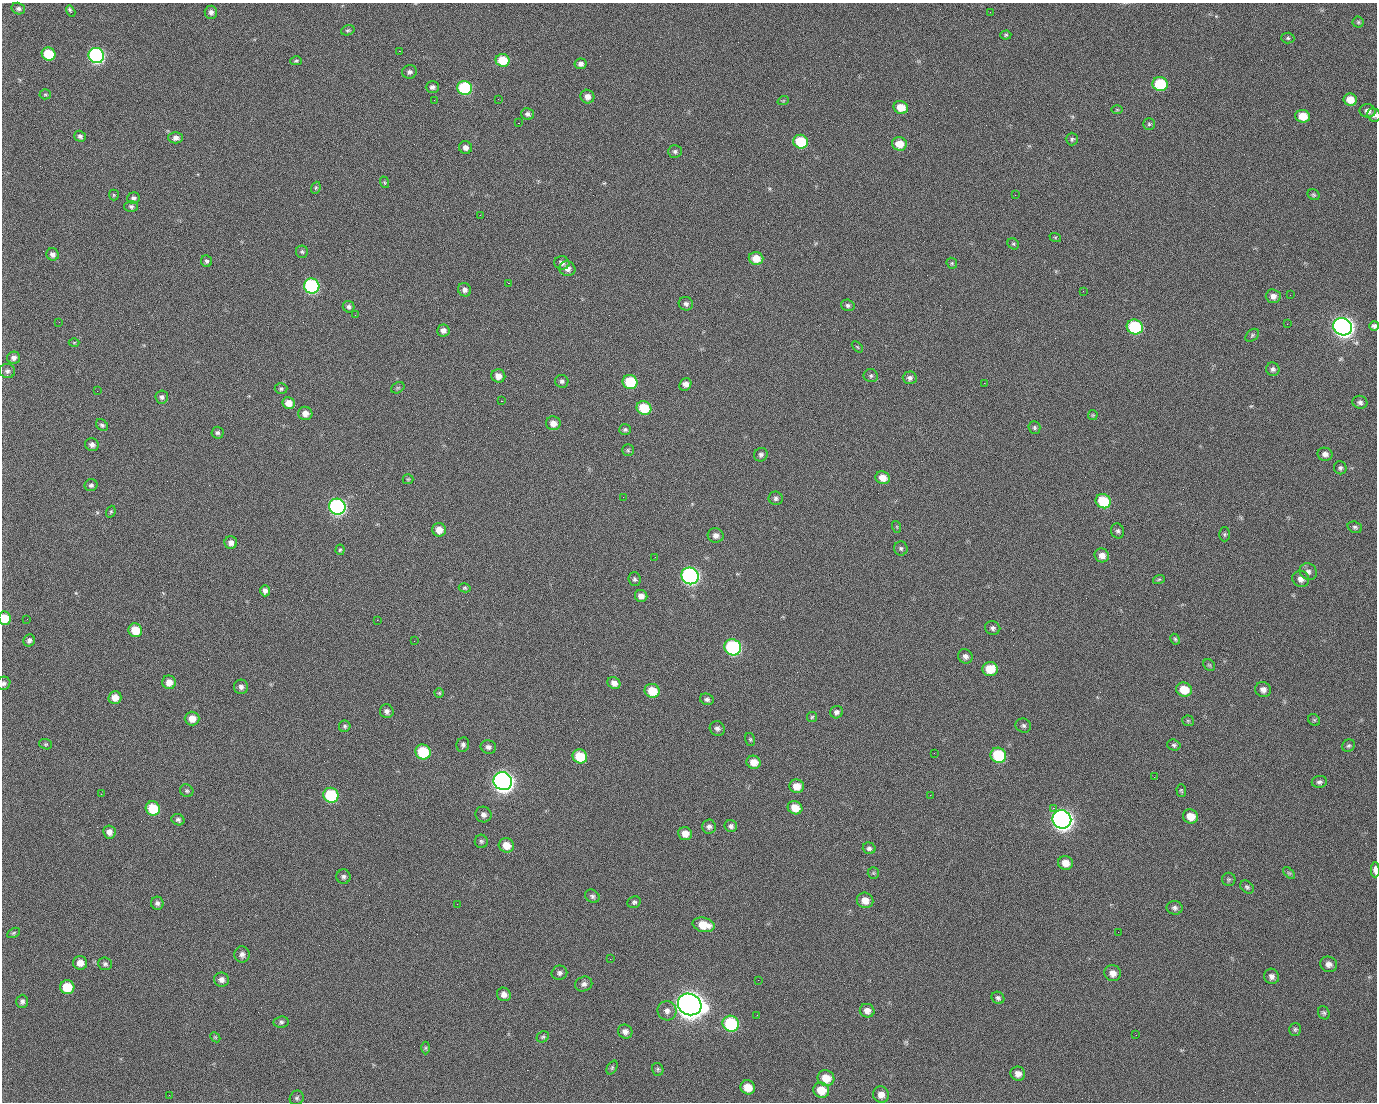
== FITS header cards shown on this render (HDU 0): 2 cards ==
NAXIS1  =                 1375 / length of data axis 1
NAXIS2  =                 1100 / length of data axis 2

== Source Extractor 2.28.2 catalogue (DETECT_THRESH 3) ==
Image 1375 x 1100 px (HDU 0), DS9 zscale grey, 1 PNG px = 1 image px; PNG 1379 x 1104 px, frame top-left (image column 1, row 1100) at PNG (2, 3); each listed source drawn as its Kron ellipse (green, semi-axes under 4 px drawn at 4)
Background 1480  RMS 30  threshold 91.2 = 3 sigma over >= 5 px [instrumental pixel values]
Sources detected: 250; all 250 listed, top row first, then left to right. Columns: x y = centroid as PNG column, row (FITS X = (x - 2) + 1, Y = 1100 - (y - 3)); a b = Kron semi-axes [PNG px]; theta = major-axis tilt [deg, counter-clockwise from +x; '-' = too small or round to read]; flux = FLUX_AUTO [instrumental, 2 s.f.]
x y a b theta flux
18 9 7 5 -17 4.5e+03
71 11 6 3 -60 6.3e+03
211 12 6 6 - 7.7e+03
990 12 3 2 - 1.9e+03
1358 22 5 5 - 3.4e+03
348 30 7 5 19 3.6e+03
1006 35 5 4 - 3.0e+03
1288 38 6 5 - 3.5e+03
399 51 2 2 - 2.4e+04
49 54 7 6 - 7.1e+04
96 56 8 7 - 4.9e+05
503 60 7 6 - 5.7e+04
296 61 6 4 15 2.8e+03
581 64 6 5 - 7.7e+03
409 72 7 6 - 6.2e+03
1160 84 7 7 - 1.0e+05
432 87 7 6 - 6.1e+03
465 88 7 7 - 1.7e+05
45 94 5 5 - 2.8e+03
587 97 7 6 - 1.3e+04
498 99 2 2 - 1.4e+03
434 100 2 2 - 4.2e+03
1350 100 7 6 - 2.4e+04
783 101 6 3 19 2.2e+03
901 107 7 6 - 3.4e+04
1117 110 5 3 - 2.0e+03
1368 111 8 6 -12 9.6e+03
528 114 6 6 - 6.3e+03
1374 115 7 6 - 7.1e+03
1303 116 7 6 - 3.4e+04
518 123 2 2 - 2.7e+04
1149 124 6 5 - 3.4e+03
80 136 6 5 - 5.5e+03
176 138 7 6 - 1.0e+04
1072 139 6 6 - 4.3e+03
801 142 7 7 - 9.0e+04
899 144 7 6 - 3.1e+04
465 147 6 6 - 9.5e+03
675 151 7 6 - 5.1e+03
384 182 6 4 -71 2.4e+03
316 188 6 4 69 2.8e+03
114 195 5 5 - 2.4e+03
1015 195 2 2 - 7.1e+03
1314 195 6 5 - 3.3e+03
133 198 6 5 - 5.5e+03
131 206 7 5 0 4.9e+03
480 215 2 2 - 8.9e+02
1055 237 6 4 -17 2.2e+03
1013 244 6 5 - 3.3e+03
302 252 6 6 - 4.0e+03
53 254 6 6 - 8.2e+03
756 258 7 6 - 3.1e+04
207 261 6 5 - 4.2e+03
562 263 7 6 - 9.1e+03
952 263 6 5 - 2.9e+03
567 269 8 7 - 1.1e+04
508 283 2 2 - 5.7e+04
312 286 8 7 - 3.1e+05
465 290 7 6 - 8.5e+03
1083 291 2 2 - 3.5e+03
1290 295 2 2 - 2.2e+03
1273 296 7 6 - 1.1e+04
686 304 7 6 - 6.5e+03
848 305 7 5 -17 4.7e+03
349 307 6 5 - 5.3e+03
355 315 2 2 - 1.1e+03
59 322 3 2 - 1.5e+03
1287 324 2 2 - 1.3e+03
1374 326 5 4 - 5.2e+03
1135 327 8 7 - 1.8e+05
1343 327 9 8 - 1.4e+06
443 330 6 6 - 9.8e+03
1252 335 8 5 41 3.5e+03
74 342 5 3 - 1.7e+03
857 347 6 2 -45 1.8e+03
14 358 6 6 - 8.2e+03
1273 369 7 6 - 5.9e+03
7 371 8 7 - 6.7e+03
498 376 7 6 - 1.5e+04
871 376 7 6 - 4.5e+03
910 378 7 6 - 7.1e+03
562 381 6 6 - 5.6e+03
630 382 7 7 - 9.1e+04
984 383 2 2 - 2.1e+04
685 385 7 5 54 1.2e+04
398 388 7 5 29 2.8e+03
281 389 6 5 - 3.7e+03
97 391 2 2 - 1.3e+03
162 397 7 6 - 5.0e+03
501 401 3 2 - 5.8e+04
1360 402 7 6 - 6.0e+03
289 403 6 5 - 1.8e+04
644 408 7 6 - 6.7e+04
305 413 7 6 - 1.5e+04
1093 415 5 4 - 2.4e+03
553 423 7 7 - 1.5e+04
102 425 7 5 -43 4.4e+03
1034 428 6 6 - 3.9e+03
625 429 6 5 - 4.4e+03
218 433 6 6 - 4.8e+03
92 445 7 6 - 8.0e+03
628 450 6 5 - 3.6e+03
1325 454 7 6 - 9.2e+03
761 455 7 6 - 6.2e+03
1340 468 6 6 - 4.8e+03
883 478 7 6 - 2.1e+04
408 479 5 5 - 2.8e+03
91 485 6 6 - 5.6e+03
623 497 2 2 - 3.2e+03
776 498 7 6 - 5.4e+03
1103 501 8 7 - 8.6e+04
337 507 8 8 - 5.5e+05
111 512 6 4 69 2.9e+03
897 527 6 4 -72 2.3e+03
1355 527 7 5 -19 4.5e+03
439 530 7 6 - 2.0e+04
1118 531 7 6 - 5.0e+03
1225 534 7 5 90 3.8e+03
716 535 8 7 - 9.8e+03
231 543 6 6 - 9.9e+03
901 548 7 7 - 4.8e+03
340 550 5 4 - 3.1e+03
1102 555 7 6 - 1.4e+04
655 557 2 2 - 8.8e+02
1308 572 9 8 - 8.2e+03
690 576 9 8 - 6.5e+05
635 579 7 6 - 4.7e+03
1159 579 6 3 19 2.8e+03
1301 579 8 8 - 1.1e+04
465 588 6 4 -15 2.8e+03
265 591 5 5 - 7.2e+03
641 596 6 6 - 1.3e+04
4 618 7 6 - 3.9e+04
27 619 2 2 - 4.4e+03
377 620 2 2 - 1.2e+04
993 628 8 7 - 6.2e+03
135 630 7 6 - 3.9e+04
1175 639 5 4 - 3.0e+03
29 640 6 5 - 6.4e+03
414 641 2 2 - 8.0e+02
733 647 8 8 - 3.1e+05
965 656 7 7 - 7.9e+03
1209 665 6 5 - 3.1e+03
990 669 7 7 - 4.4e+04
169 682 7 6 - 1.9e+04
4 683 7 6 - 5.0e+03
614 683 7 5 -33 1.1e+04
241 687 7 7 - 7.3e+03
1184 689 8 7 - 3.7e+04
1263 690 8 7 - 1.0e+04
652 691 7 7 - 4.4e+04
439 693 5 5 - 2.7e+03
115 697 6 6 - 1.9e+04
707 699 7 5 -21 5.2e+03
387 711 7 6 - 7.8e+03
836 712 6 6 - 7.0e+03
812 717 5 5 - 2.9e+03
192 718 7 7 - 2.1e+04
1314 720 6 5 - 2.9e+03
1188 721 6 5 - 3.0e+03
345 726 6 5 - 4.2e+03
1023 726 8 7 - 5.4e+03
717 728 8 7 - 6.8e+03
750 739 6 5 - 3.1e+03
46 744 6 5 - 3.1e+03
463 745 7 6 - 6.1e+03
1174 745 7 5 -17 4.5e+03
1348 746 7 6 - 4.1e+03
488 747 8 6 -14 7.5e+03
423 752 8 7 - 9.5e+04
934 753 2 2 - 1.9e+03
998 755 8 7 - 1.1e+05
580 756 7 7 - 6.9e+04
754 762 7 6 - 2.1e+04
1154 777 3 2 - 1.6e+03
503 781 9 9 - 1.4e+06
1319 782 8 6 7 5.4e+03
797 786 7 6 - 2.3e+04
1181 790 6 4 -86 2.9e+03
187 791 7 6 - 4.0e+03
101 794 3 2 - 2.5e+03
331 795 8 7 - 1.3e+05
930 795 2 2 - 8.5e+03
153 808 7 7 - 7.0e+04
795 808 7 6 - 2.8e+04
1053 808 2 2 - 1.7e+04
483 814 8 7 - 8.4e+03
1191 816 8 7 - 2.9e+04
1062 819 9 9 - 1.4e+06
178 820 6 5 - 4.8e+03
709 826 7 7 - 7.3e+03
731 826 6 6 - 5.6e+03
109 832 6 6 - 1.1e+04
685 834 7 6 - 1.9e+04
481 841 7 6 - 4.3e+03
506 845 8 7 - 2.6e+04
869 848 6 5 - 5.1e+03
1065 863 7 7 - 2.1e+04
1375 870 7 3 -90 1.3e+04
873 873 6 5 - 3.0e+03
1289 873 7 4 -44 3.0e+03
343 877 7 7 - 6.0e+03
1229 879 7 6 - 3.7e+03
1247 887 7 5 -44 4.6e+03
592 896 8 6 -36 5.2e+03
865 900 8 7 - 1.9e+04
634 902 7 5 23 4.8e+03
157 903 6 6 - 6.1e+03
457 904 2 2 - 1.6e+03
1175 908 8 7 - 6.2e+03
703 925 11 7 -12 4.1e+04
1118 932 2 2 - 2.3e+03
13 933 7 4 28 3.2e+03
242 954 8 7 - 9.2e+03
610 959 2 2 - 3.0e+03
80 963 7 7 - 1.7e+04
105 964 7 6 - 5.0e+03
1329 964 8 7 - 1.0e+04
559 973 8 7 - 6.3e+03
1113 973 8 8 - 1.4e+04
1272 976 8 7 - 8.8e+03
221 980 7 7 - 9.6e+03
758 980 2 2 - 2.1e+03
584 984 9 7 21 7.6e+03
67 987 7 7 - 5.7e+04
504 994 7 6 - 1.1e+04
998 998 7 5 -37 4.8e+03
22 1001 7 6 - 6.2e+03
690 1004 12 10 -27 3.0e+06
667 1011 10 9 - 1.2e+04
867 1011 7 6 - 1.3e+04
1324 1013 7 5 -62 3.9e+03
757 1015 2 2 - 1.5e+03
281 1022 7 5 7 4.6e+03
731 1024 8 8 - 1.8e+05
1295 1029 6 5 - 4.0e+03
625 1032 7 7 - 1.0e+04
1136 1035 2 2 - 7.8e+02
215 1037 6 4 -44 2.8e+03
543 1037 6 5 - 3.5e+03
426 1048 6 4 90 3.3e+03
612 1068 7 5 64 3.4e+03
658 1069 6 5 - 3.9e+03
1018 1074 7 7 - 1.2e+04
826 1078 8 7 - 3.4e+04
748 1087 7 7 - 2.9e+04
821 1090 8 7 - 3.5e+04
881 1094 8 8 - 1.4e+04
169 1095 2 2 - 5.7e+03
297 1098 7 6 - 4.7e+03
At the frame edge (FLAGS 8, measured only in part): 5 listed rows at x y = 1374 115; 1374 326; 4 618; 4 683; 1375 870